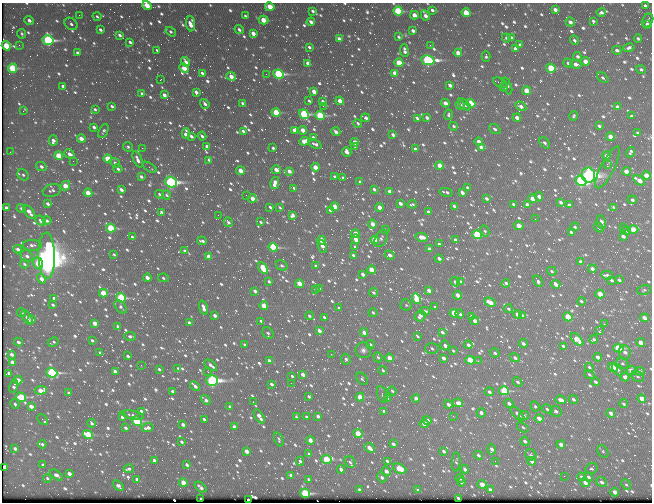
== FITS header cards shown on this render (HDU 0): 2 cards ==
NAXIS1  =                  650 / Width of table row in bytes
NAXIS2  =                  500 / Number of rows in table

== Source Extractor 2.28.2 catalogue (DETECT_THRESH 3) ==
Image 650 x 500 px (HDU 0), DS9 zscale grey, 1 PNG px = 1 image px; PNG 654 x 504 px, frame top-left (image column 1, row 500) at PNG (2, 3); each listed source drawn as its Kron ellipse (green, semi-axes under 4 px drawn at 4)
Background 389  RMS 2.1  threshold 6.21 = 3 sigma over >= 5 px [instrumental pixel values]
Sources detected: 1106; of the 1106, the 500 brightest by FLUX_AUTO listed and drawn (606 fainter detections omitted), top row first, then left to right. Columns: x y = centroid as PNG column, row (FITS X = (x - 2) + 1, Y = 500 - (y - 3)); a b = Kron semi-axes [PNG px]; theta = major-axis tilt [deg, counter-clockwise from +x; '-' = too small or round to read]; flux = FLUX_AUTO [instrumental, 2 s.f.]
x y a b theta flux
147 5 5 4 - 2500
645 5 3 3 - 310
270 7 5 4 - 3600
432 10 4 3 - 400
555 10 4 3 - 740
313 11 4 3 - 380
398 11 5 4 - 11000
466 13 4 4 - 4600
601 13 4 3 - 470
79 15 2 2 - 280
414 15 4 3 - 1300
425 15 5 3 - 820
97 16 4 4 - 290
245 16 4 3 - 340
29 20 5 4 - 650
263 20 5 4 - 2800
648 20 7 5 62 420
593 21 3 3 - 320
311 22 4 3 - 810
570 22 5 4 - 780
71 24 7 5 -40 450
190 24 7 4 -89 1400
647 24 4 4 - 500
239 29 5 3 - 430
100 30 4 3 - 440
413 31 4 3 - 590
171 32 6 4 -33 400
253 33 4 3 - 1200
22 34 5 3 - 300
120 35 4 3 - 460
399 37 4 3 - 280
506 38 5 4 - 340
511 38 4 3 - 410
339 39 4 3 - 610
638 39 4 3 - 320
48 40 5 5 - 24000
574 40 5 3 - 300
130 42 4 3 - 370
19 45 2 2 - 310
430 45 2 2 - 500
520 45 4 3 - 450
6 46 5 4 - 7000
309 47 3 3 - 310
629 48 6 4 12 450
515 49 4 3 - 750
157 50 3 3 - 280
404 50 6 3 -83 590
617 50 4 4 - 640
78 53 4 3 - 530
458 53 4 3 - 1500
486 56 5 4 - 280
577 56 4 4 - 460
428 60 6 5 - 30000
585 61 4 4 - 2000
186 62 5 3 - 810
308 63 4 3 - 1200
399 63 4 4 - 4400
568 63 5 4 - 430
576 64 6 4 -3 1200
12 68 5 4 - 9800
184 68 5 4 - 1900
551 68 5 4 - 8000
641 69 5 4 - 350
202 73 4 3 - 350
395 73 4 3 - 1800
266 74 2 2 - 650
279 74 5 4 - 19000
231 76 5 4 - 1400
603 78 6 4 -41 400
160 80 3 2 - 350
500 83 8 3 -27 270
450 85 4 3 - 640
63 86 4 3 - 520
507 86 9 4 -70 580
503 87 4 4 - 470
314 91 4 3 - 1700
527 91 4 4 - 3600
196 92 4 3 - 740
142 94 4 3 - 490
164 95 4 3 - 760
309 101 3 3 - 270
323 101 4 3 - 480
340 101 4 3 - 2000
243 103 4 3 - 490
445 103 4 3 - 1200
471 103 5 4 - 5500
205 104 5 3 - 500
464 104 7 4 -45 590
460 105 4 4 - 590
112 106 3 3 - 340
323 106 2 2 - 360
521 106 6 4 -33 790
617 107 4 3 - 760
95 109 3 3 - 310
23 111 4 3 - 380
276 112 4 4 - 7400
304 114 5 4 - 16000
448 115 5 4 - 270
320 116 5 4 - 10000
574 116 5 4 - 270
631 116 4 3 - 390
427 117 4 3 - 520
366 118 4 3 - 650
417 118 4 3 - 390
517 118 4 4 - 940
358 123 4 3 - 350
454 126 4 3 - 340
599 126 4 3 - 390
94 127 4 3 - 610
495 129 6 4 -36 410
294 130 4 3 - 1100
303 130 4 3 - 2100
103 131 7 4 65 310
243 131 4 3 - 530
336 132 4 3 - 670
637 133 4 3 - 300
186 134 5 4 - 1300
393 135 4 3 - 550
191 136 4 3 - 570
202 136 4 3 - 390
610 137 4 4 - 1600
313 138 4 3 - 800
81 139 4 3 - 1800
53 141 5 4 - 820
304 141 5 4 - 2500
478 141 4 3 - 980
355 142 4 3 - 1700
545 143 6 3 -47 450
315 144 6 3 -24 660
207 146 4 3 - 800
355 146 4 3 - 290
128 147 5 4 - 270
481 147 4 3 - 1400
142 148 2 2 - 1300
273 148 4 3 - 280
415 149 4 3 - 510
10 152 3 2 - 300
347 152 5 3 - 890
631 152 5 3 - 390
69 154 5 4 - 1000
59 155 4 4 - 4400
606 155 4 3 - 660
108 159 4 4 - 5400
138 159 9 4 -67 820
209 160 4 3 - 400
73 161 2 2 - 490
115 163 5 4 - 540
607 164 3 2 - 620
439 165 4 4 - 2300
41 167 5 4 - 620
150 167 8 3 -34 300
315 167 4 4 - 2500
608 167 23 7 63 920
118 169 4 4 - 440
276 170 5 3 - 1500
240 171 4 3 - 2300
289 171 4 3 - 1000
626 171 4 3 - 2300
23 175 6 5 - 350
588 175 7 6 - 69000
646 175 4 3 - 2400
141 177 4 3 - 460
335 177 4 3 - 600
343 178 3 3 - 270
639 180 6 3 -33 1900
581 181 6 4 -40 30000
171 182 6 5 - 35000
360 182 4 3 - 640
275 183 6 4 77 1800
65 186 5 4 - 2800
467 187 4 3 - 350
294 188 4 3 - 350
374 189 4 3 - 440
52 190 9 6 15 550
121 190 4 3 - 660
390 191 4 3 - 1200
446 192 7 3 -12 460
462 192 4 3 - 890
88 193 4 3 - 3200
159 194 4 3 - 350
167 195 5 4 - 320
246 195 2 2 - 400
539 197 5 3 - 760
252 198 4 3 - 1500
533 198 4 4 - 1900
486 199 4 3 - 500
632 200 4 4 - 390
561 202 4 3 - 550
400 203 4 3 - 810
47 204 4 3 - 520
412 204 5 3 - 280
513 204 3 3 - 300
527 205 4 3 - 960
569 205 4 3 - 510
454 206 4 3 - 430
270 207 4 3 - 310
280 207 4 3 - 260
335 207 4 3 - 2400
379 207 4 3 - 1800
614 207 4 3 - 310
6 208 4 3 - 840
21 208 5 4 - 560
330 210 4 3 - 340
29 212 8 4 -52 1500
161 212 3 3 - 310
428 212 4 3 - 470
218 215 2 2 - 340
292 215 4 4 - 640
535 219 3 2 - 280
40 221 6 4 -41 760
47 221 4 3 - 490
228 222 5 3 - 470
261 222 3 3 - 280
601 222 7 4 -76 980
372 224 4 3 - 1600
519 226 5 4 - 2300
575 227 4 4 - 300
599 227 5 4 - 300
623 227 2 2 - 690
111 228 5 4 - 7800
385 230 4 3 - 470
633 230 5 4 - 4300
485 231 6 4 -64 290
627 231 4 3 - 320
571 232 4 3 - 460
355 234 4 3 - 2600
477 235 5 4 - 17000
623 236 4 3 - 700
132 237 4 3 - 320
422 237 6 3 -13 2000
381 238 9 6 60 430
356 239 5 3 - 2100
321 240 4 3 - 2200
375 240 4 4 - 5800
455 240 4 3 - 650
202 241 5 3 - 440
439 244 4 3 - 400
32 245 9 5 0 600
322 246 7 3 -67 910
273 247 4 4 - 13000
355 247 4 3 - 340
18 249 4 3 - 590
430 249 4 3 - 830
185 251 4 3 - 480
114 254 3 3 - 290
353 255 4 3 - 600
389 255 5 4 - 730
27 256 6 5 - 670
47 256 23 8 -89 260000
209 256 4 3 - 1800
439 259 4 3 - 750
581 262 4 3 - 1000
38 263 6 5 - 4300
24 264 4 3 - 300
282 266 6 4 -32 320
316 266 4 3 - 740
263 268 6 4 -60 6300
592 269 4 3 - 970
371 270 4 3 - 2700
552 271 5 4 - 300
363 274 4 3 - 700
607 275 5 3 - 470
147 278 4 3 - 1500
163 278 6 4 -10 300
42 279 5 4 - 1200
611 280 4 3 - 360
619 280 4 3 - 350
269 281 4 3 - 390
538 281 6 3 -59 520
455 282 5 4 - 460
460 282 4 3 - 710
506 283 4 4 - 470
299 284 4 3 - 2500
556 284 4 3 - 1500
319 288 4 3 - 350
315 289 4 3 - 280
644 290 7 5 12 290
255 291 4 3 - 770
429 291 4 4 - 1200
103 293 4 4 - 4900
373 293 4 3 - 330
600 294 4 4 - 3000
458 295 4 3 - 1500
54 298 4 3 - 650
121 298 5 4 - 13000
417 299 5 4 - 6600
581 301 4 3 - 340
490 302 6 3 -31 2700
53 305 4 3 - 390
406 305 5 5 - 270
264 306 4 3 - 3100
121 307 7 5 -50 360
435 307 4 3 - 280
203 308 7 3 -72 1200
339 308 4 3 - 330
508 309 4 3 - 290
425 311 5 3 - 630
21 312 5 4 - 350
373 312 4 4 - 300
454 313 4 3 - 3200
460 314 4 3 - 500
517 314 4 3 - 1300
215 315 4 3 - 850
309 316 4 4 - 320
420 316 6 5 - 860
472 316 4 3 - 610
522 316 4 3 - 720
324 317 4 3 - 400
568 317 5 4 - 4800
27 318 8 4 -59 950
644 318 4 3 - 1300
32 319 3 3 - 370
261 321 4 3 - 320
475 321 4 3 - 1500
95 323 4 3 - 1600
189 323 4 3 - 440
604 324 2 2 - 710
118 326 4 3 - 470
600 330 3 2 - 610
319 331 4 3 - 940
364 332 4 3 - 1300
442 332 4 3 - 540
268 333 6 5 - 350
130 336 6 3 -6 490
417 336 4 3 - 270
577 339 8 4 -45 3000
92 340 4 3 - 360
594 340 4 3 - 440
18 342 4 3 - 550
53 342 5 3 - 300
641 343 4 4 - 1400
370 344 5 4 - 310
523 344 4 3 - 630
245 345 4 3 - 290
445 345 5 4 - 450
468 345 4 3 - 710
564 346 4 3 - 600
618 348 5 4 - 11000
432 349 7 5 -1 380
363 350 8 8 - 560
453 351 4 3 - 280
625 352 7 6 - 650
100 353 3 3 - 300
495 353 5 4 - 320
12 354 4 3 - 740
331 354 2 2 - 740
128 356 3 3 - 370
378 357 5 4 - 350
598 357 4 3 - 1000
389 358 4 3 - 1800
443 358 4 3 - 1000
515 358 5 4 - 550
346 359 5 5 - 440
470 360 4 4 - 6900
269 361 4 3 - 580
478 361 2 2 - 840
12 362 4 3 - 1200
622 363 6 5 - 340
141 365 2 2 - 340
211 365 7 3 -39 660
589 367 5 4 - 320
613 367 5 3 - 3900
178 368 3 3 - 280
159 369 3 3 - 310
617 369 7 4 -52 600
383 370 4 3 - 330
115 371 4 3 - 820
631 371 5 4 - 1500
640 371 5 3 - 480
208 372 3 2 - 320
9 373 4 3 - 660
52 373 5 5 - 22000
589 374 5 4 - 300
303 375 4 3 - 960
292 376 3 3 - 280
638 376 7 5 -37 320
625 377 4 4 - 1300
362 379 7 5 -50 300
18 380 4 3 - 1800
212 380 6 5 - 40000
518 382 5 4 - 420
595 382 4 3 - 430
291 383 2 2 - 420
271 384 4 3 - 450
14 386 7 4 74 420
195 386 6 3 -46 730
41 390 6 4 6 2300
173 391 4 3 - 640
392 391 4 3 - 290
504 391 5 4 - 9900
489 392 4 4 - 430
69 393 4 3 - 440
382 394 8 5 -72 310
309 396 3 3 - 270
21 397 5 4 - 8900
360 397 4 3 - 3800
416 398 4 3 - 910
642 398 4 3 - 2200
388 399 4 3 - 620
573 399 5 4 - 510
206 400 5 3 - 760
560 400 5 3 - 1600
253 402 3 2 - 320
458 403 5 4 - 1200
509 403 4 3 - 590
15 404 5 4 - 290
448 404 4 4 - 710
624 404 4 4 - 500
31 406 4 3 - 1200
535 406 5 4 - 270
230 407 4 3 - 590
547 409 6 4 -30 330
384 411 4 3 - 430
556 411 6 5 - 540
141 412 4 3 - 880
481 413 4 4 - 430
611 413 4 3 - 1100
518 414 9 4 -46 660
133 415 11 3 -12 430
524 415 5 4 - 280
259 416 8 3 -57 1400
318 416 4 3 - 650
453 416 3 2 - 330
122 417 3 3 - 330
296 417 4 3 - 290
306 417 4 3 - 370
539 418 4 3 - 1700
204 419 4 3 - 430
43 420 6 3 -46 780
427 420 4 4 - 1500
137 421 5 4 - 14000
92 423 4 3 - 370
424 424 4 4 - 1100
183 425 4 3 - 660
234 427 4 3 - 670
523 427 6 4 -38 310
125 428 3 3 - 380
148 428 6 3 13 810
88 434 5 4 - 7400
358 434 5 3 - 3900
279 439 7 3 -71 280
310 440 4 3 - 1100
525 441 5 4 - 550
181 442 4 3 - 290
42 444 4 3 - 350
393 444 4 3 - 590
561 445 4 3 - 1000
369 448 6 3 -43 1900
15 449 4 3 - 530
492 449 5 4 - 650
247 451 4 3 - 1500
444 451 4 3 - 440
603 451 7 5 -52 280
309 454 4 3 - 470
478 455 4 3 - 450
531 455 6 5 - 280
327 459 5 4 - 8500
154 460 4 3 - 460
300 461 4 4 - 370
387 461 4 3 - 450
495 461 2 2 - 280
532 461 4 3 - 870
350 462 6 5 - 350
456 462 9 4 86 270
43 465 3 3 - 280
187 465 4 3 - 480
5 467 4 3 - 1600
129 469 5 3 - 360
341 469 4 3 - 820
400 469 7 4 -27 2800
465 469 4 3 - 640
591 469 6 5 - 340
386 471 5 3 - 1000
69 473 4 3 - 830
57 475 7 4 -37 730
291 475 4 3 - 430
564 476 2 2 - 440
382 477 5 4 - 450
582 477 4 4 - 510
588 477 5 4 - 440
460 478 4 3 - 270
47 479 4 4 - 360
309 479 4 3 - 360
137 480 4 3 - 560
461 482 4 4 - 490
602 482 6 4 -36 600
183 483 4 3 - 2100
585 483 5 4 - 1100
482 484 4 3 - 2500
626 485 6 4 -46 300
118 486 6 3 -43 580
200 487 7 3 -38 440
360 490 4 3 - 620
418 490 4 3 - 270
490 490 4 3 - 530
615 492 4 3 - 1400
305 493 5 4 - 16000
458 498 4 3 - 610
201 499 3 3 - 330
248 500 3 3 - 330
At the frame edge (FLAGS 8, measured only in part): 3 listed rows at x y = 147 5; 398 11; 414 15
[606 fainter detections neither listed nor drawn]